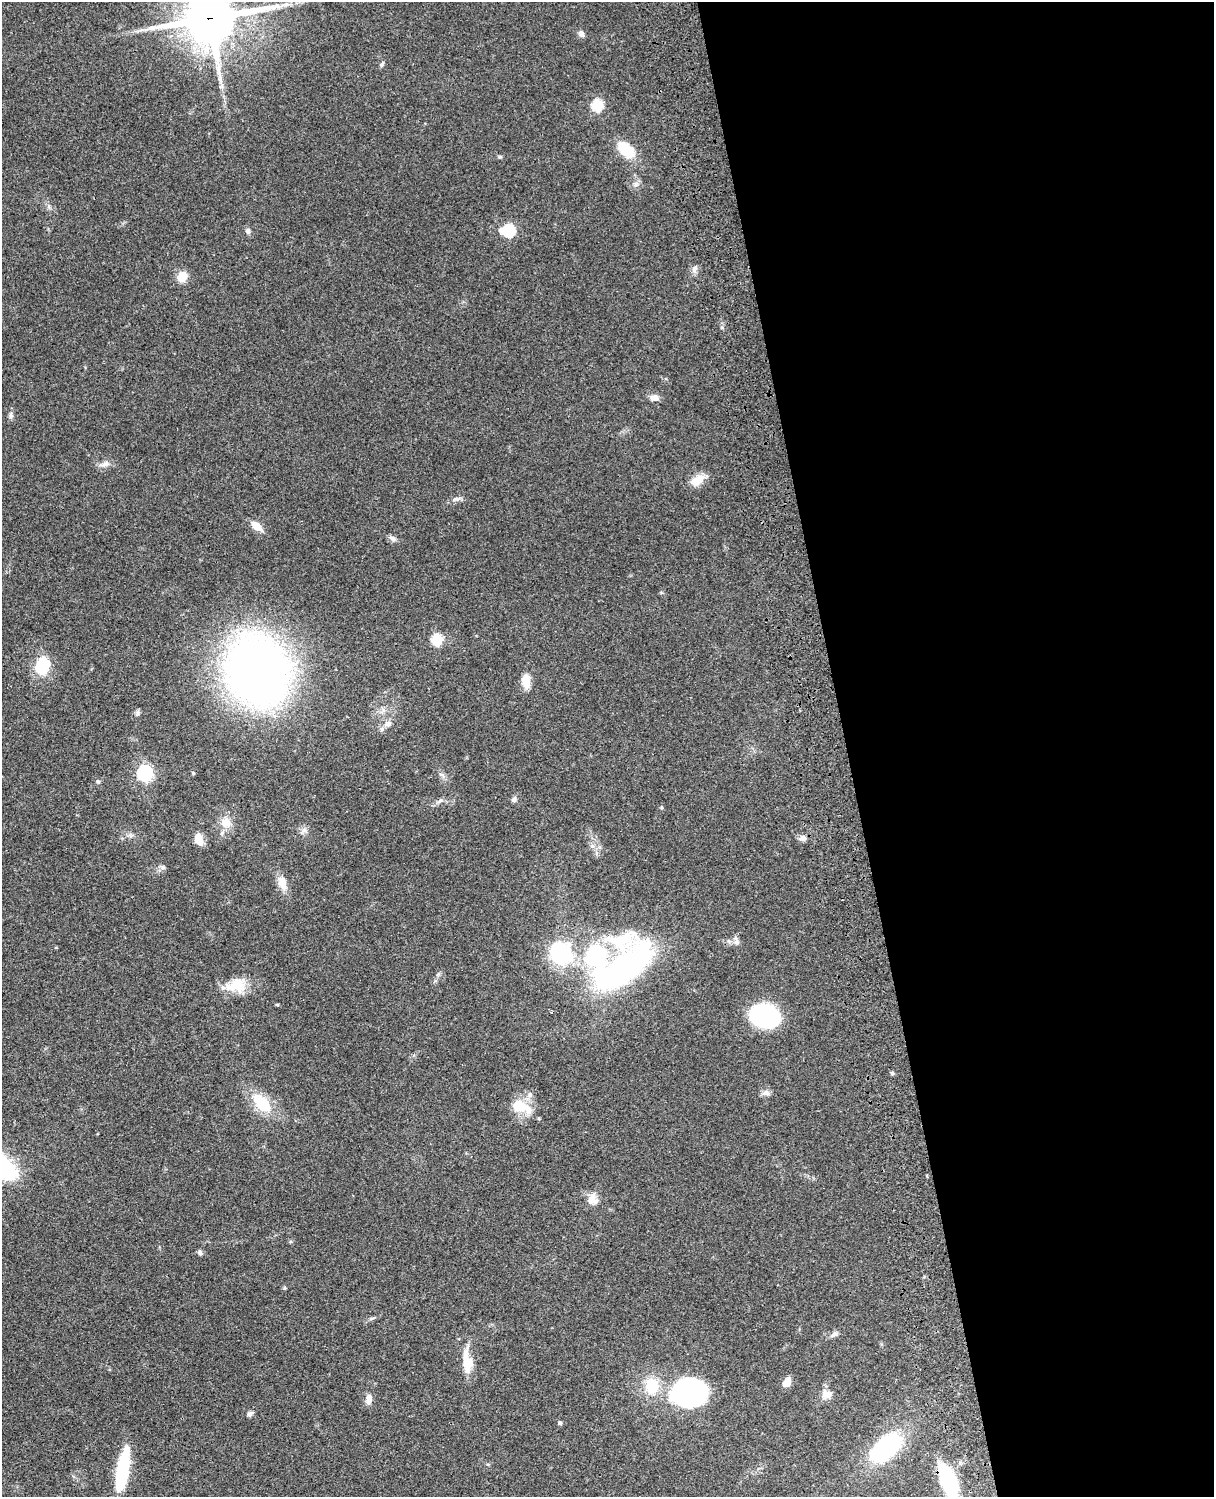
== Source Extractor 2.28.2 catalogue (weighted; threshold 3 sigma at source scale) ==
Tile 8 of 4 x 3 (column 4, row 2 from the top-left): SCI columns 3758-4969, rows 1773-3267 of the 5088 x 4927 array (HDU 1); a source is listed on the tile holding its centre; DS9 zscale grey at full resolution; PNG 1216 x 1499 px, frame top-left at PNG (2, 2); no overlay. Shown black and unused: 30% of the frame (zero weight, under 3 of 4 exposures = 6% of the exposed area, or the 3 px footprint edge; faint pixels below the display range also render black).
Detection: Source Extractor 2.28.2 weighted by HDU 2 'WHT'; one run over the whole footprint, this tile lists its part. Background 0.0917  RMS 0.0062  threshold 0.0277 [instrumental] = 3 sigma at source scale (4.5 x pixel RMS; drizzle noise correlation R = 1.50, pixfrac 1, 0.05/0.05 arcsec/px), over >= 5 px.
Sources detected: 68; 3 inside a brighter listed object's ellipse — not listed separately; the other 65 listed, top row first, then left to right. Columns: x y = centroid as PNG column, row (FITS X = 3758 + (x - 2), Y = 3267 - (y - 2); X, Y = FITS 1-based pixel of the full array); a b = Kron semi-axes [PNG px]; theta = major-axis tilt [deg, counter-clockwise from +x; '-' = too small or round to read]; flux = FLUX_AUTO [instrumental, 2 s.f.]
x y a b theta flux
210 18 18 16 12 2900
581 34 8 6 -54 2.6
381 65 7 5 73 1.1
597 105 6 6 - 46
626 150 19 11 -43 22
500 157 6 4 -18 0.75
509 230 7 6 - 64
248 231 7 6 - 2
695 268 10 6 57 2.5
182 277 11 10 - 8.4
654 398 10 8 -4 3.8
11 415 10 6 -86 1.8
105 464 13 7 25 3.2
697 480 19 10 35 8.3
456 499 14 5 15 2.1
257 526 12 7 -38 8.6
392 538 10 6 -32 2.2
437 639 6 6 - 45
43 665 18 14 60 22
257 670 55 46 -61 480
526 681 17 10 -84 7.1
138 713 7 6 - 1.4
388 723 10 7 13 3.2
145 773 7 6 - 150
193 773 6 3 -46 0.64
441 774 7 4 -19 1.2
98 781 6 5 - 0.97
514 799 8 6 55 1.8
440 801 7 4 20 1.3
661 807 6 3 -71 0.64
226 823 15 14 - 7.6
304 830 7 6 - 2.1
803 838 10 7 -8 2.7
198 839 13 8 -72 7.2
163 867 8 7 - 1.7
282 883 20 10 -72 7
622 940 59 30 -1 50
729 941 7 4 -18 1.2
736 941 12 7 -74 2.5
561 953 15 13 -54 82
596 955 32 25 -84 61
624 969 46 18 36 220
236 985 29 17 11 16
765 1016 27 20 -16 64
892 1073 5 4 - 0.98
766 1093 11 8 -5 2.5
262 1103 22 12 -48 26
521 1106 23 16 -6 14
592 1199 15 12 86 6.4
290 1242 5 3 - 0.67
200 1253 7 6 - 1.5
285 1288 5 4 - 0.94
372 1318 7 4 18 0.96
834 1334 11 6 31 2.5
468 1363 25 13 -90 12
787 1382 10 7 52 6
652 1386 17 14 86 19
689 1392 34 27 2 110
827 1394 15 11 -34 4.9
369 1399 16 7 83 3.7
250 1414 8 6 38 2
560 1423 6 5 - 1
886 1448 38 19 41 65
122 1470 42 11 80 43
948 1480 26 10 -70 69
Overlapping masked pixels (flux is a lower limit): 1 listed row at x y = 210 18
Isophote crosses this tile's border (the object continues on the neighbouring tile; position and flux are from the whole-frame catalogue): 1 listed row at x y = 210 18
Unlisted compact peaks at least as high as the median listed source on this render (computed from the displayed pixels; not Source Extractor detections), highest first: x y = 722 327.